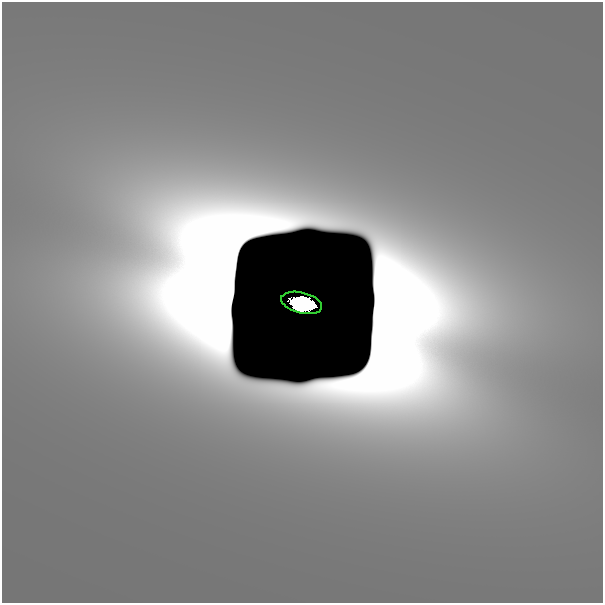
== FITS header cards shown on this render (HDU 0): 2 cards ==
NAXIS1  =                  601
NAXIS2  =                  601

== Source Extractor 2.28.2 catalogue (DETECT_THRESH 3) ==
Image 601 x 601 px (HDU 0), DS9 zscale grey, 1 PNG px = 1 image px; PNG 605 x 605 px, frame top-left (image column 1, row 601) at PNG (2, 2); each listed source drawn as its Kron ellipse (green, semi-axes under 4 px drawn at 4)
Background 3.85e-10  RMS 9.8e-11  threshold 2.93e-10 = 3 sigma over >= 5 px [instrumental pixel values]
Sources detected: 3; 2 with non-positive FLUX_AUTO (blend fragments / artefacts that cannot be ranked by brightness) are neither listed nor drawn; the other 1 listed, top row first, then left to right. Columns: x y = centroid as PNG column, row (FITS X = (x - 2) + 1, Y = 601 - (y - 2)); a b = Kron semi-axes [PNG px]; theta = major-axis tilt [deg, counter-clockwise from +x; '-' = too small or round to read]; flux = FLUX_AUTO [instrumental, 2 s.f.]
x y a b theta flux
302 303 21 10 -14 6.1
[2 non-positive-flux detections neither listed nor drawn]